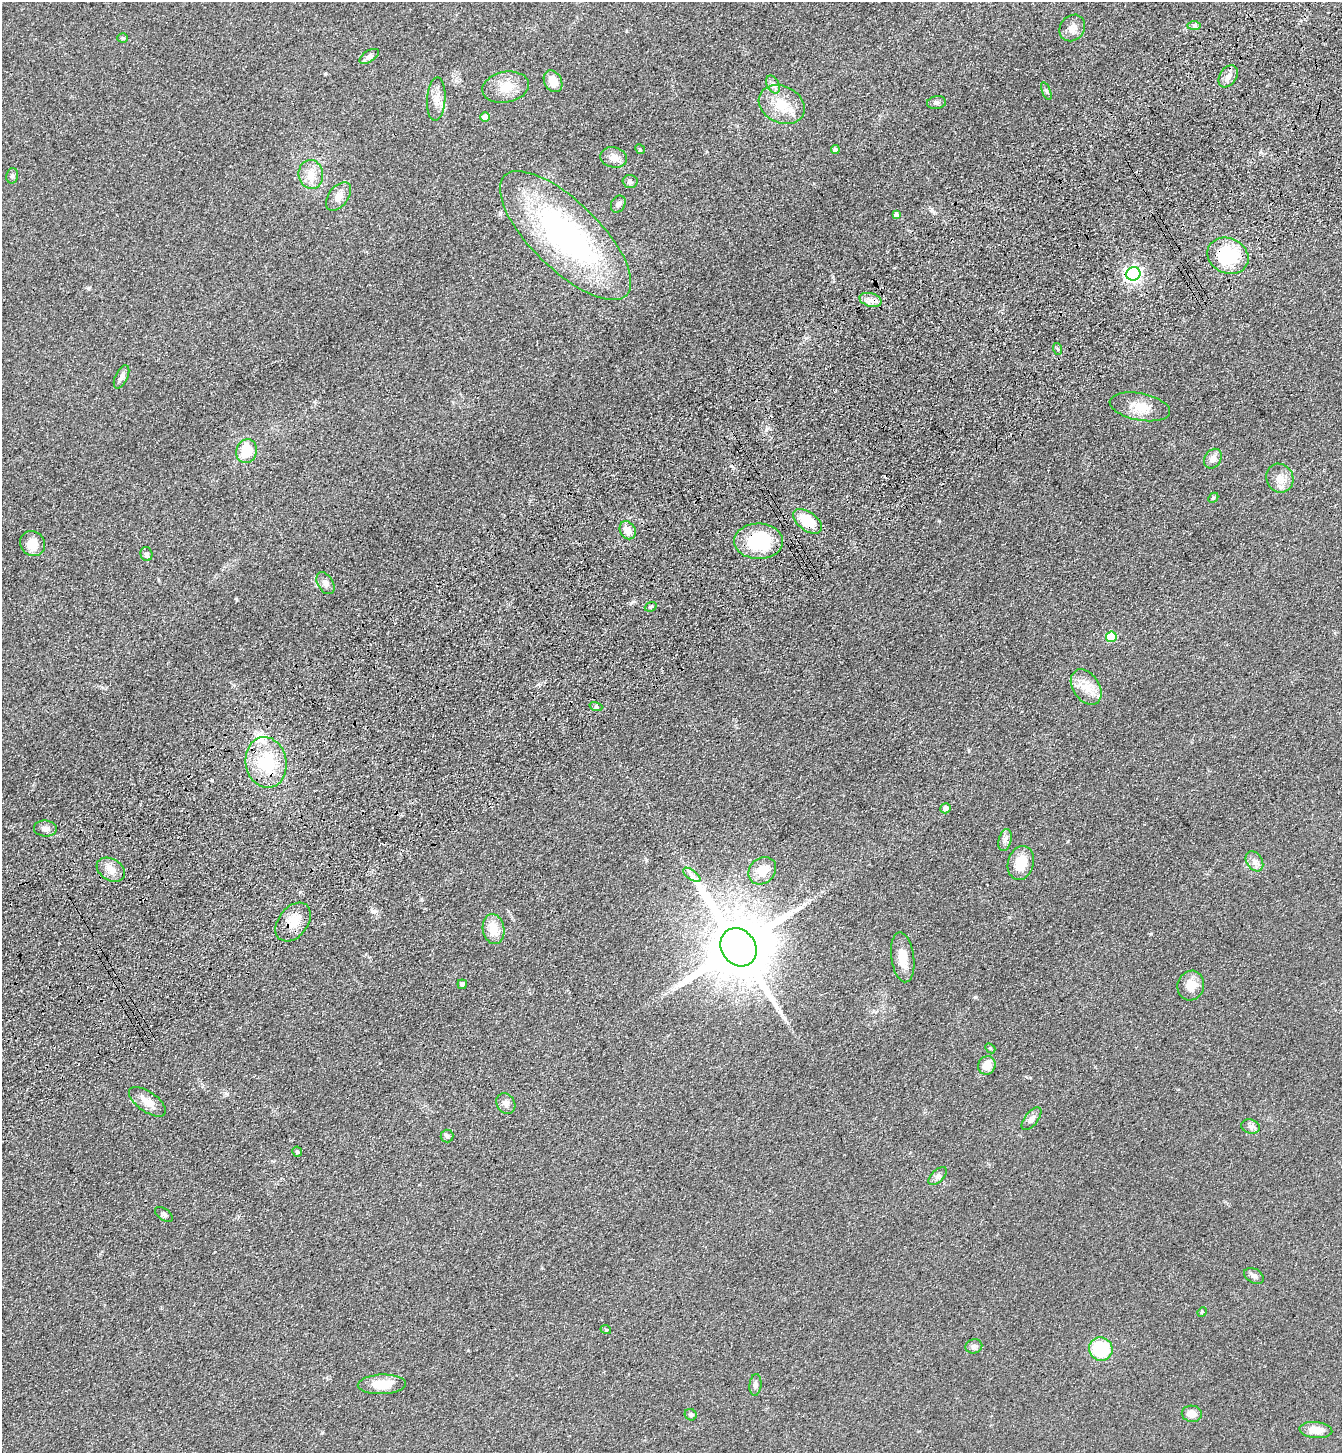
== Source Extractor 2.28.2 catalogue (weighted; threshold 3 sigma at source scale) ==
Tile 10 of 4 x 4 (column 2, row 3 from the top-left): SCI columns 1574-2913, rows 1557-3007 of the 5960 x 6014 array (HDU 1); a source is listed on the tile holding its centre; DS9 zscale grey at full resolution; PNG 1344 x 1455 px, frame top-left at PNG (2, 2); each listed source drawn as its Kron ellipse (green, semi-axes under 4 px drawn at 4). Shown black and unused: <1% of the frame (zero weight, under 3 of 4 exposures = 6% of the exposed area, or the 3 px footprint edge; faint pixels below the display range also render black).
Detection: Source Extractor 2.28.2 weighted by HDU 2 'WHT'; one run over the whole footprint, this tile lists its part. Background 0.07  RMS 0.0088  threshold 0.0395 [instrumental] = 3 sigma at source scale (4.5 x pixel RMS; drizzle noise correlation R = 1.50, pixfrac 1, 0.05/0.05 arcsec/px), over >= 5 px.
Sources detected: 83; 1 inside a brighter object's white glare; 2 cosmic-ray / hot-pixel residue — neither listed nor drawn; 2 inside a brighter listed object's ellipse — not listed separately; the other 78 listed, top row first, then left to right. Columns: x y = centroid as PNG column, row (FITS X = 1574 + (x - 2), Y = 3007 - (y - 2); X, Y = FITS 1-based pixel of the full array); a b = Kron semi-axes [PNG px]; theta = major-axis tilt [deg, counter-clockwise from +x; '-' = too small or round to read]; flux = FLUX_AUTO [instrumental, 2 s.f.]
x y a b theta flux
1194 26 7 4 0 1.5
1072 28 14 12 50 6.8
123 38 5 4 - 1.1
369 56 11 5 33 3.4
1228 76 12 8 56 5.4
553 81 11 8 -61 11
773 84 9 6 -62 3.5
506 87 23 15 11 16
1046 91 9 4 -67 1.5
436 99 21 9 87 8.6
936 103 9 6 8 2.6
782 105 24 18 -26 23
485 117 5 5 - 9.3
640 149 5 4 - 1.1
835 150 4 4 - 2.4
614 157 13 10 -14 7.3
311 174 14 12 -82 12
12 176 8 5 76 2
630 181 7 6 - 2.6
338 196 16 9 52 7.6
618 204 9 7 59 2.4
896 214 4 4 - 2.7
565 235 85 34 -44 230
1228 256 21 17 -25 51
1133 274 7 6 - 270
871 300 11 6 -16 5
1058 349 6 4 -70 1.1
122 377 12 6 65 3.5
1140 407 31 13 -11 17
247 451 12 10 72 22
1213 459 10 8 57 5.6
1280 478 15 13 -62 8.8
1213 498 6 4 45 1.1
807 521 16 9 -36 22
628 530 9 7 -58 7.9
758 541 24 17 -1 53
32 544 13 12 - 12
146 554 7 6 - 2.5
325 583 12 7 -59 4.5
651 607 6 4 21 1.3
1111 637 5 5 - 35
1086 687 19 13 -56 13
596 707 6 4 -18 1.5
266 762 25 20 -80 45
946 808 5 5 - 4.8
45 828 11 8 -5 4.9
1005 840 11 6 75 3.8
1254 861 11 8 -58 4.7
1021 863 17 13 74 18
111 870 15 10 -31 8.9
762 871 15 12 43 14
692 875 10 5 -36 3.7
293 922 22 14 52 16
494 929 15 10 -80 14
739 947 20 17 -56 9100
903 957 25 11 -82 14
462 984 5 4 - 2.7
1191 985 15 13 73 12
990 1048 6 4 -42 1.1
987 1065 9 8 - 11
147 1102 21 10 -35 10
506 1103 11 9 -58 4.5
1031 1119 13 6 53 4.1
1251 1126 9 7 -17 2.9
447 1136 6 6 - 1.7
297 1152 5 5 - 1
938 1176 11 6 43 3
164 1214 10 5 -36 2
1254 1276 10 7 -28 3.1
1202 1312 5 4 - 0.89
606 1330 5 3 - 0.83
974 1346 8 7 - 3.2
1101 1349 12 11 - 44
382 1384 24 10 2 19
755 1385 11 6 84 2.6
1192 1414 10 8 -10 7.4
691 1415 6 5 - 1.7
1316 1430 16 8 -5 12
Overlapping masked pixels (flux is a lower limit): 5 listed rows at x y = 1228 256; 1133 274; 807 521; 758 541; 293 922
Unlisted compact peaks at least as high as the median listed source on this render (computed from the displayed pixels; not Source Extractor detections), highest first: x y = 975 997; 766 430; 1151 934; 236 599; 939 521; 227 1094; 373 911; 88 288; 322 1433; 325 74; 1068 841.